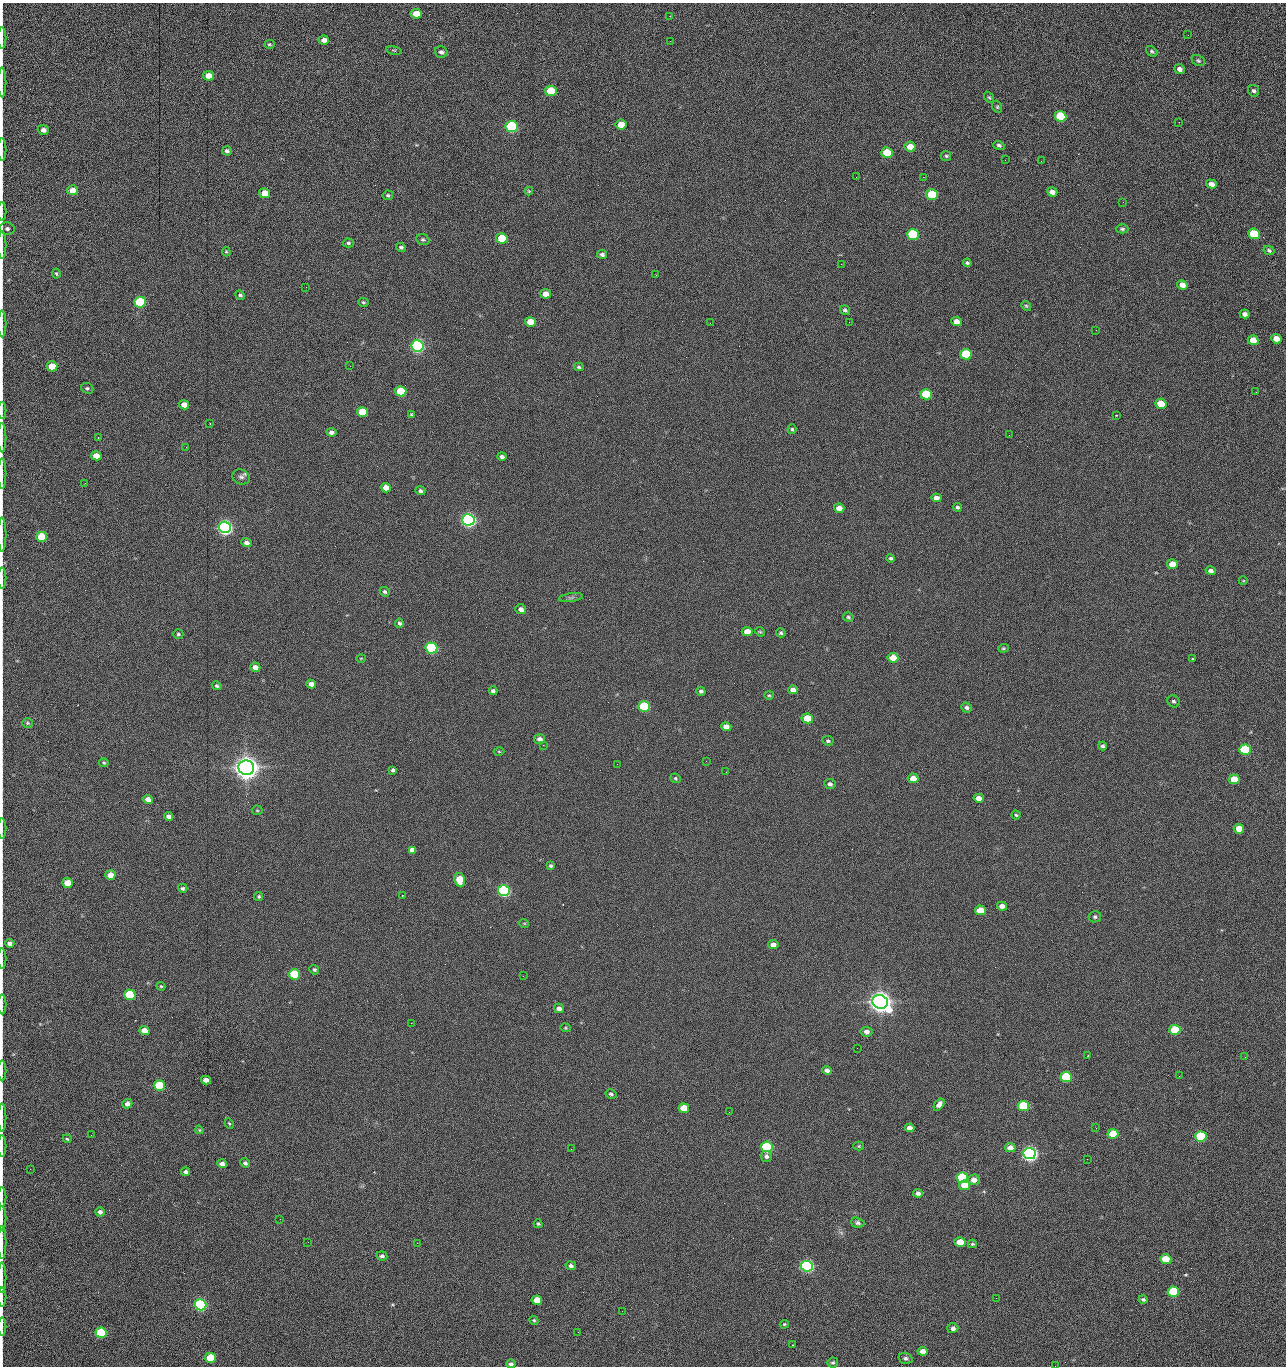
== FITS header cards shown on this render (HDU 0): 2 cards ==
NAXIS1  =                 1284 /fastest changing axis
NAXIS2  =                 1364 /next to fastest changing axis

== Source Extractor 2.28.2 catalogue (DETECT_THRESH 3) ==
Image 1284 x 1364 px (HDU 0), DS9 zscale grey, 1 PNG px = 1 image px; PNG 1288 x 1368 px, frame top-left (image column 1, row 1364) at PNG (2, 3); each listed source drawn as its Kron ellipse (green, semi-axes under 4 px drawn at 4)
Background 147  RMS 15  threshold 44.9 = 3 sigma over >= 5 px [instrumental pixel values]
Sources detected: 272; all 272 listed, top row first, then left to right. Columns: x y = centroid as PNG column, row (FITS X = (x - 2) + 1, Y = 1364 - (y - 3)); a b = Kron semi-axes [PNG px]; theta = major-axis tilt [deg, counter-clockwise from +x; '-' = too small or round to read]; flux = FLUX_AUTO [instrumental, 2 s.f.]
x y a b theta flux
416 14 5 5 - 1.3e+04
670 16 2 2 - 5.6e+02
1188 35 3 2 - 9.5e+02
2 38 11 2 90 2.3e+03
324 40 5 4 - 5.2e+03
670 41 3 2 - 1.5e+03
269 44 5 4 - 1.2e+03
394 50 8 3 -12 1.1e+03
1152 51 6 4 -40 1.7e+03
441 52 6 5 - 3.1e+03
1198 61 7 5 -28 1.9e+03
1180 69 5 4 - 4.4e+03
209 76 5 5 - 1.4e+04
2 82 15 2 90 2.9e+03
551 91 6 5 - 4.1e+04
1254 91 6 5 - 2.3e+03
989 97 6 4 -52 1.4e+03
997 107 6 4 -69 1.4e+03
1060 116 6 5 - 6.1e+04
1179 122 2 2 - 7.3e+02
621 124 5 5 - 1.4e+04
512 127 6 5 - 1.6e+05
43 130 5 5 - 4.7e+03
999 145 6 4 -20 1.9e+03
910 147 5 5 - 1.2e+04
2 149 11 2 90 2.0e+03
227 151 5 4 - 2.4e+03
887 152 6 5 - 2.8e+04
946 156 5 5 - 1.5e+03
1005 160 3 2 - 9.3e+02
1041 161 2 2 - 1.1e+03
856 177 2 2 - 1.4e+03
923 177 2 2 - 2.1e+04
1211 184 5 4 - 6.2e+03
72 190 5 5 - 1.0e+04
529 191 4 4 - 1.1e+03
1052 192 5 4 - 5.5e+03
265 193 5 5 - 1.9e+04
932 194 6 5 - 5.1e+04
388 195 5 5 - 1.5e+03
1123 202 2 2 - 6.1e+02
2 211 9 2 90 1.5e+03
7 229 7 6 - 3.1e+03
1122 229 6 4 -1 1.9e+03
913 234 6 5 - 1.0e+05
1254 234 6 5 - 4.3e+04
502 238 6 5 - 4.0e+04
423 240 6 5 - 1.8e+03
348 243 6 4 -1 1.7e+03
2 245 14 2 90 2.5e+03
401 247 5 4 - 1.8e+03
1269 250 6 4 -27 1.9e+03
226 252 5 3 - 1.2e+03
602 254 5 4 - 2.6e+03
967 263 4 3 - 1.6e+03
841 264 2 2 - 1.9e+04
56 274 5 4 - 1.4e+03
656 275 3 2 - 1.3e+03
1182 285 5 4 - 7.2e+03
306 287 2 2 - 5.2e+02
546 294 5 4 - 9.3e+03
240 295 5 4 - 1.7e+03
140 302 6 5 - 1.0e+05
363 302 5 4 - 1.4e+03
1026 306 5 4 - 1.3e+03
845 310 5 4 - 1.9e+03
1245 314 5 4 - 3.8e+03
530 322 5 5 - 1.5e+04
849 322 2 2 - 5.4e+02
957 322 5 4 - 7.6e+03
710 323 2 2 - 2.1e+03
2 324 13 2 90 2.2e+03
1096 330 2 2 - 4.1e+02
1276 339 5 4 - 1.0e+04
1253 340 5 5 - 1.6e+04
417 346 6 5 - 3.0e+05
966 354 6 5 - 5.7e+04
52 366 5 5 - 2.5e+04
350 366 2 2 - 1.8e+03
579 367 5 3 - 1.5e+03
87 388 6 5 - 1.9e+03
401 391 5 5 - 3.6e+04
1256 392 3 2 - 1.1e+03
926 394 6 5 - 5.9e+04
1161 404 6 5 - 1.9e+04
184 405 5 4 - 8.1e+03
2 410 9 2 90 1.5e+03
362 412 5 5 - 2.9e+04
411 414 4 3 - 9.4e+02
1117 415 3 3 - 1.5e+03
210 423 2 2 - 5.9e+02
792 429 5 4 - 1.5e+03
331 432 5 4 - 3.6e+03
1009 435 2 2 - 9.9e+02
2 437 15 2 90 2.5e+03
98 437 3 2 - 6.3e+02
186 447 2 2 - 2.0e+03
96 456 5 4 - 1.2e+04
502 457 5 4 - 2.4e+03
2 474 15 2 90 2.5e+03
241 477 9 7 -17 3.6e+03
85 483 2 2 - 7.5e+02
386 488 5 4 - 9.7e+03
420 491 5 4 - 2.4e+03
936 498 5 4 - 5.7e+03
957 507 4 4 - 1.7e+03
839 508 5 4 - 8.3e+03
468 520 6 5 - 5.0e+05
225 527 6 5 - 5.3e+05
2 535 17 2 90 3.0e+03
42 537 5 5 - 4.1e+04
246 542 5 4 - 3.7e+03
891 558 4 4 - 1.7e+03
1172 564 5 5 - 1.3e+04
1211 571 5 4 - 3.8e+03
2 578 10 2 90 1.9e+03
1243 581 4 3 - 7.9e+02
385 592 5 4 - 1.9e+03
571 598 12 4 7 2.6e+03
521 609 5 4 - 4.2e+03
848 617 5 4 - 1.6e+03
399 623 4 4 - 2.1e+03
747 632 5 4 - 1.0e+04
760 632 5 4 - 1.2e+03
781 633 5 4 - 1.7e+03
178 634 5 4 - 1.7e+03
431 648 6 5 - 1.6e+05
1003 648 5 4 - 1.4e+03
361 658 4 3 - 7.6e+02
893 658 5 4 - 1.3e+04
1192 659 3 2 - 9.8e+02
255 667 5 4 - 7.2e+03
311 684 5 4 - 4.4e+03
217 686 5 4 - 1.9e+03
793 690 5 4 - 6.1e+03
493 691 4 3 - 2.2e+03
701 691 4 4 - 2.4e+03
769 695 4 4 - 1.1e+03
1174 701 6 5 - 2.2e+03
644 707 6 5 - 8.0e+04
967 708 5 5 - 2.6e+03
807 718 5 5 - 2.7e+04
27 723 5 4 - 1.3e+03
726 727 5 4 - 7.5e+03
540 739 5 4 - 4.4e+03
828 741 5 4 - 1.9e+03
543 745 3 2 - 2.5e+03
1103 746 4 4 - 2.1e+03
1245 750 6 5 - 7.7e+04
499 751 5 3 - 9.3e+02
706 761 2 2 - 1.7e+03
104 763 5 4 - 1.3e+03
617 764 2 2 - 2.0e+03
246 768 8 7 - 1.7e+06
393 770 4 4 - 2.3e+03
726 772 3 2 - 1.9e+03
675 778 5 5 - 1.5e+03
913 778 5 5 - 1.0e+04
1234 779 5 5 - 2.5e+04
830 784 5 5 - 3.0e+03
979 798 5 4 - 7.8e+03
148 799 5 4 - 6.5e+03
257 810 5 5 - 1.1e+03
1016 815 4 4 - 1.3e+03
168 816 4 4 - 3.8e+03
2 829 10 2 90 1.7e+03
1239 829 5 4 - 1.5e+04
412 851 3 3 - 2.5e+05
551 866 4 4 - 1.8e+03
110 875 5 4 - 1.2e+04
460 880 6 5 - 2.7e+04
67 883 5 4 - 1.6e+04
183 888 5 4 - 2.0e+03
504 891 6 5 - 2.4e+05
402 895 2 2 - 7.5e+02
259 896 4 4 - 1.5e+03
1002 906 5 4 - 5.7e+03
980 910 5 5 - 1.9e+04
1095 917 6 5 - 2.2e+03
524 923 5 3 - 8.1e+02
10 943 4 4 - 3.9e+03
773 945 5 4 - 6.2e+03
2 959 10 2 90 1.7e+03
314 970 5 4 - 1.8e+03
294 974 5 5 - 6.1e+04
523 976 3 2 - 1.6e+03
161 986 4 3 - 1.1e+03
130 995 5 5 - 7.4e+04
880 1002 8 7 - 1.4e+06
2 1004 10 2 90 1.4e+03
559 1008 5 4 - 4.3e+03
411 1023 2 2 - 3.7e+03
565 1028 5 4 - 1.0e+03
1175 1030 5 5 - 4.8e+04
144 1031 5 4 - 1.0e+04
866 1032 6 5 - 4.2e+03
857 1048 2 2 - 8.2e+02
1088 1056 3 3 - 1.0e+03
1245 1057 3 2 - 1.3e+03
827 1070 5 4 - 3.5e+03
2 1071 10 2 90 1.8e+03
1179 1076 2 2 - 1.7e+03
1066 1077 6 5 - 8.8e+04
206 1080 5 4 - 8.9e+03
159 1085 5 5 - 6.4e+04
611 1094 6 4 -32 2.0e+03
127 1104 5 4 - 5.4e+03
939 1104 7 4 52 4.7e+03
1023 1106 5 5 - 7.3e+04
684 1108 5 4 - 2.1e+04
729 1112 2 2 - 6.4e+02
2 1117 14 2 90 2.6e+03
229 1123 5 3 - 1.0e+03
909 1128 5 4 - 6.9e+03
1096 1128 2 2 - 4.3e+02
199 1130 4 3 - 8.4e+02
1113 1134 5 5 - 3.1e+04
91 1135 2 2 - 1.5e+03
1201 1137 6 5 - 9.9e+04
67 1139 4 3 - 1.1e+03
2 1146 11 2 90 1.8e+03
859 1146 5 4 - 1.1e+03
767 1147 6 5 - 1.4e+05
1010 1148 5 4 - 7.7e+03
571 1149 2 2 - 7.0e+02
1029 1154 6 5 - 6.3e+05
766 1156 5 5 - 3.0e+03
1087 1159 2 2 - 1.3e+03
245 1163 5 4 - 2.2e+03
222 1164 5 4 - 4.6e+03
30 1169 2 2 - 2.4e+03
186 1172 4 4 - 3.2e+03
962 1178 6 5 - 1.5e+05
974 1180 6 5 - 6.6e+03
964 1185 5 4 - 1.7e+04
918 1193 5 4 - 4.5e+03
2 1197 10 2 90 1.7e+03
100 1212 5 4 - 4.0e+03
2 1218 12 2 90 2.0e+03
280 1219 2 2 - 1.6e+03
858 1223 7 5 -17 2.4e+03
538 1224 4 4 - 1.4e+03
2 1242 16 2 90 2.8e+03
308 1242 2 2 - 1.3e+03
960 1242 5 4 - 1.9e+04
417 1243 2 2 - 3.7e+03
972 1244 4 3 - 1.4e+03
382 1256 5 4 - 2.5e+03
1166 1259 6 5 - 2.7e+04
571 1266 5 4 - 3.1e+03
807 1266 6 5 - 3.0e+05
2 1278 15 2 90 3.0e+03
1173 1292 5 5 - 7.9e+04
2 1297 9 2 90 1.7e+03
996 1298 2 2 - 1.9e+03
1143 1299 4 4 - 1.7e+03
537 1300 5 4 - 1.7e+04
200 1305 6 5 - 2.4e+05
622 1311 2 2 - 5.6e+02
534 1320 5 4 - 1.2e+03
784 1324 5 3 - 1.3e+03
2 1327 9 2 90 1.9e+03
953 1328 5 5 - 4.1e+03
578 1332 2 2 - 2.4e+03
101 1333 5 5 - 9.1e+04
792 1345 3 2 - 5.3e+02
923 1351 5 4 - 6.7e+03
210 1358 5 5 - 3.0e+04
906 1358 7 5 -18 2.6e+03
833 1363 5 5 - 1.8e+03
511 1364 5 4 - 2.7e+03
1055 1366 2 2 - 1.5e+03
At the frame edge (FLAGS 8, measured only in part): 26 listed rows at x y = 2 38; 2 82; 2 149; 2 211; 7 229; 2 245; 2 324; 2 410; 2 437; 2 474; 2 535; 2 578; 2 829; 2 959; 2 1004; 2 1071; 2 1117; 2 1146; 2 1197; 2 1218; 2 1242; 2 1278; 2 1297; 2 1327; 511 1364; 1055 1366

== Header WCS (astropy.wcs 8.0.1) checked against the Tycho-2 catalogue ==
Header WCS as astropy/WCSLIB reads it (CRVAL/CRPIX/CD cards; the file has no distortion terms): RA---TAN/DEC--TAN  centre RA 15:41:40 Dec +51:59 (235.42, +51.99 deg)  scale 1.26 arcsec/px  FOV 26.9' x 28.5'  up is +92 deg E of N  parity flipped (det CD > 0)
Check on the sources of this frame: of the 60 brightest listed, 10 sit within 2.0 arcsec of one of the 11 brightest Tycho-2 stars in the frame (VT <= 12.29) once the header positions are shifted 0.77 arcsec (0.45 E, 0.62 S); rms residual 0.93 arcsec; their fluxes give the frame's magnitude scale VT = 25.21 - 2.5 log10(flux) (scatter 0.22 mag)
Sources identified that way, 10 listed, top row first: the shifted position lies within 2.0 arcsec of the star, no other Tycho-2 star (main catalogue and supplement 1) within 4.0 arcsec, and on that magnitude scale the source's flux lands within +1.5 / -3 mag of the star's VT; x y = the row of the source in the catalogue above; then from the Tycho-2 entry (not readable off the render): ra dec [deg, ICRS J2000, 3 dp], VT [Tycho-2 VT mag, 2 dp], TYC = Tycho-2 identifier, HIP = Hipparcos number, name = IAU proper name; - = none
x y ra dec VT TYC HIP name
417 346 235.614 +52.064 11.61 3489-1132-1 - -
468 520 235.514 +52.049 11.19 3489-1407-1 - -
225 527 235.515 +52.133 11.12 3489-1380-1 - -
246 768 235.378 +52.130 9.31 3489-1322-1 76850 -
504 891 235.303 +52.042 11.52 3489-958-1 - -
880 1002 235.232 +51.912 9.59 3489-824-1 - -
1029 1154 235.143 +51.862 10.97 3489-1016-1 - -
962 1178 235.131 +51.886 12.29 3489-908-1 - -
807 1266 235.084 +51.941 11.45 3489-1346-1 - -
200 1305 235.075 +52.152 11.74 3489-912-1 - -